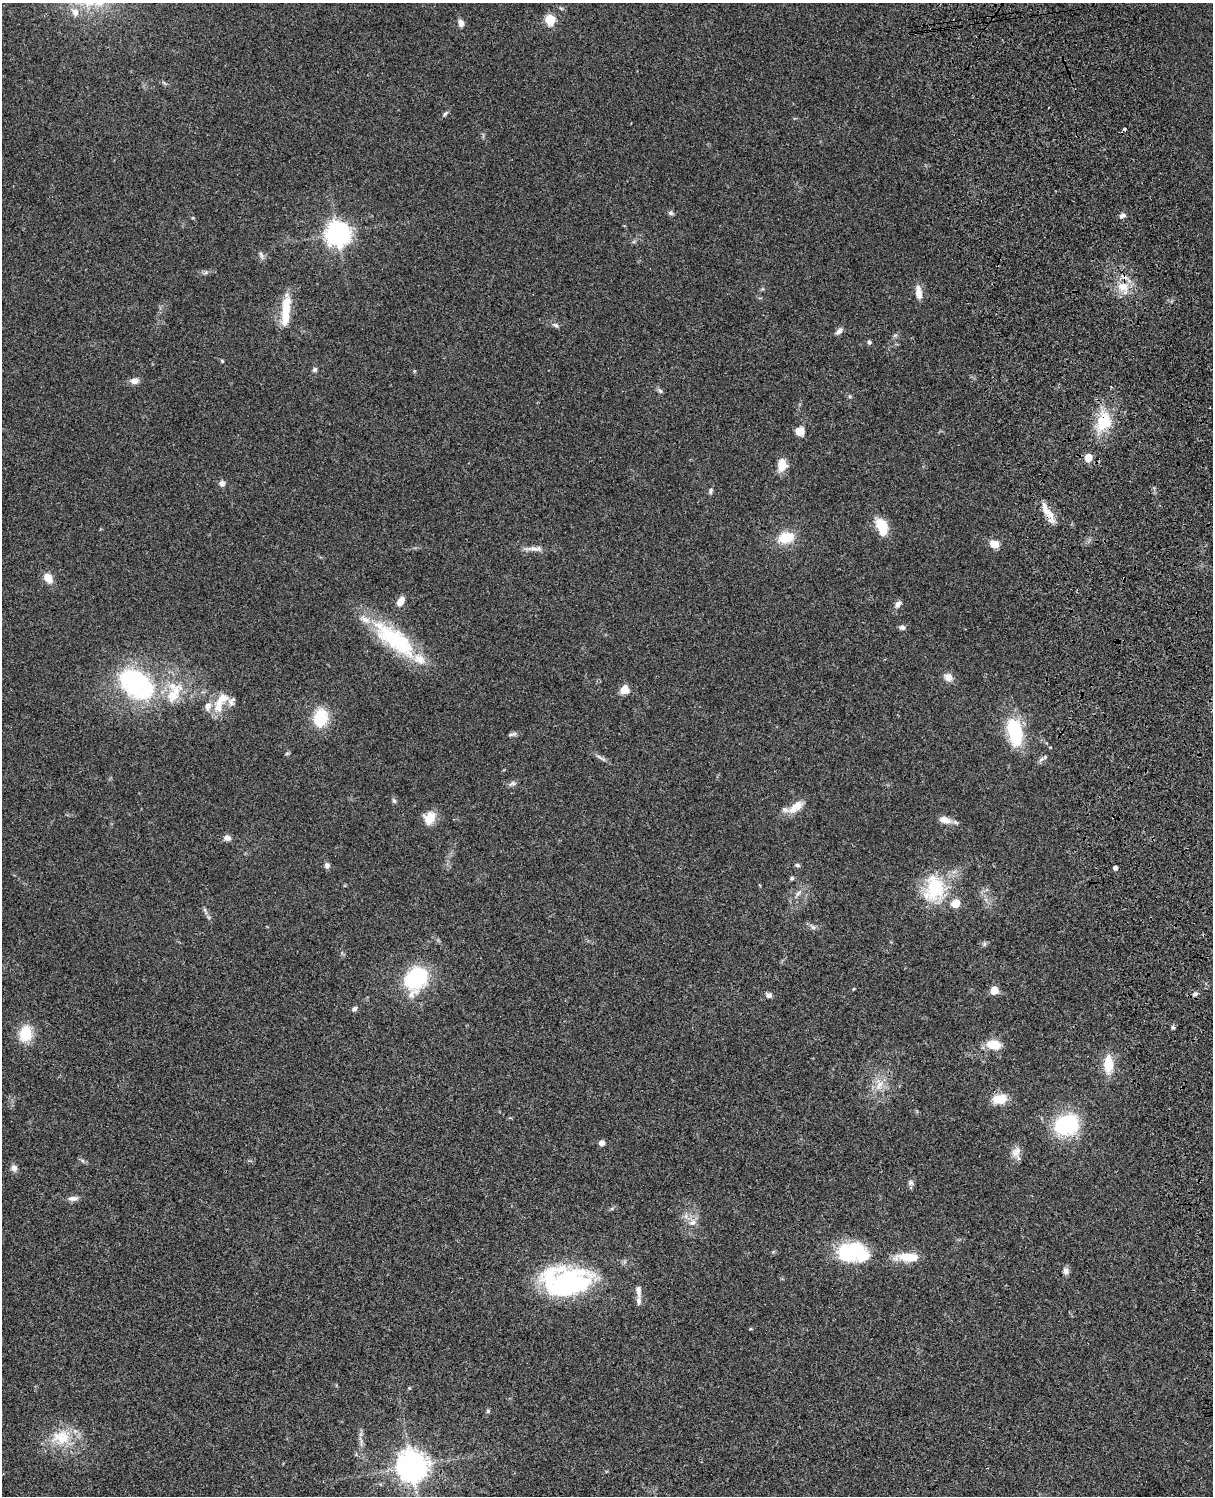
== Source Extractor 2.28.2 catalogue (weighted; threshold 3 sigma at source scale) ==
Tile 6 of 4 x 3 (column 2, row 2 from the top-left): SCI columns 1334-2544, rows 1773-3266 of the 5085 x 4926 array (HDU 1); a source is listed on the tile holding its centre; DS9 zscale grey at full resolution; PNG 1215 x 1498 px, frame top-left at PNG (2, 3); no overlay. Shown black and unused: <1% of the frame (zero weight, under 3 of 4 exposures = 6% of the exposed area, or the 3 px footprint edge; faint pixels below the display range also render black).
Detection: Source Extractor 2.28.2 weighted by HDU 2 'WHT'; one run over the whole footprint, this tile lists its part. Background 0.0787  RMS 0.006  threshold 0.0268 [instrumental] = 3 sigma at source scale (4.5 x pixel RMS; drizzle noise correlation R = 1.50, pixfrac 1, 0.05/0.05 arcsec/px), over >= 5 px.
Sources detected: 102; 3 inside a brighter object's white glare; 1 cosmic-ray / hot-pixel residue — not listed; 6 inside a brighter listed object's ellipse — not listed separately; the other 92 listed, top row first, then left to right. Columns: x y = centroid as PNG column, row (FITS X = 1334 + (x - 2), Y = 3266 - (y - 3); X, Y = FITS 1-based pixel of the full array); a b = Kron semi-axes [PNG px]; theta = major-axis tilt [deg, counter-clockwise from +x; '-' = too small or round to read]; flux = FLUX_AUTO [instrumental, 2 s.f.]
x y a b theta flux
561 8 6 4 -19 0.8
75 12 11 9 -53 4.2
550 19 6 5 - 35
461 23 7 5 -81 3.4
445 114 8 5 53 1.1
670 213 7 6 - 1.3
1122 216 8 6 24 1.8
338 233 8 8 - 520
261 255 10 5 -65 1.6
206 272 6 5 - 1.1
1123 286 17 13 -15 10
919 292 18 7 -79 5.2
286 309 39 10 83 15
556 325 9 5 -43 1.4
839 331 12 6 44 2.1
869 342 5 5 - 1.1
222 361 5 4 - 0.65
315 370 7 5 46 1.2
134 381 10 8 5 3.2
660 391 8 5 -54 1.2
1104 421 26 19 69 20
799 431 8 8 - 6.3
1088 458 5 5 - 14
782 465 15 11 90 7.6
222 483 8 7 - 2.2
710 491 8 5 77 1.3
1046 509 28 9 -61 7.6
882 526 20 11 -68 14
786 537 17 11 16 15
994 544 9 8 - 6.5
534 549 25 5 0 4
48 578 12 9 -56 5.8
400 601 11 7 56 4.9
898 604 10 7 39 2.2
902 627 8 5 -17 1.6
395 639 65 22 -38 51
948 677 10 9 - 4.3
137 684 25 17 -37 110
625 690 9 8 - 6.2
172 695 28 17 38 18
232 701 13 9 65 2.9
218 704 26 11 78 10
320 718 14 11 76 28
1015 731 24 11 -80 44
512 734 13 4 13 1.6
287 753 6 4 19 0.75
1045 757 7 6 - 1.4
601 758 19 3 -30 1.9
512 783 11 6 20 1.7
394 801 7 5 -62 1.2
795 807 22 10 40 8.3
429 818 15 11 62 9.6
945 820 15 9 -15 5.4
227 838 9 7 -7 2.8
327 865 7 7 - 1.9
797 865 7 5 -10 1.1
1115 868 4 4 - 1.8
792 878 6 4 16 0.95
934 889 33 24 81 34
798 893 10 6 52 2.1
955 903 5 5 - 17
205 910 6 5 - 1.2
813 927 7 6 - 1.5
984 944 6 5 - 1.1
416 978 23 17 61 52
994 990 5 5 - 13
1195 994 9 5 15 1.6
769 995 7 6 - 1.9
355 1009 7 6 - 1.4
1173 1027 5 4 - 0.89
25 1034 17 12 81 17
994 1045 12 8 -10 14
1108 1064 19 10 89 13
879 1085 13 7 58 4.8
1000 1099 17 11 10 11
1067 1125 25 19 14 50
602 1143 6 5 - 2.8
1016 1152 16 11 56 4.7
82 1160 7 4 -19 1.1
14 1168 9 7 -90 2.4
911 1183 7 7 - 1.6
73 1198 13 6 1 2.8
692 1222 11 9 50 4.1
853 1252 39 22 -5 39
907 1256 36 10 6 11
1066 1271 9 7 -74 2.2
568 1282 37 24 5 110
638 1291 15 7 -84 3.1
409 1388 5 4 - 0.54
488 1411 6 5 - 0.88
61 1437 29 22 8 20
412 1466 10 9 - 850
Overlapping masked pixels (flux is a lower limit): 3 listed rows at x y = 1123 286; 1104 421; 1046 509